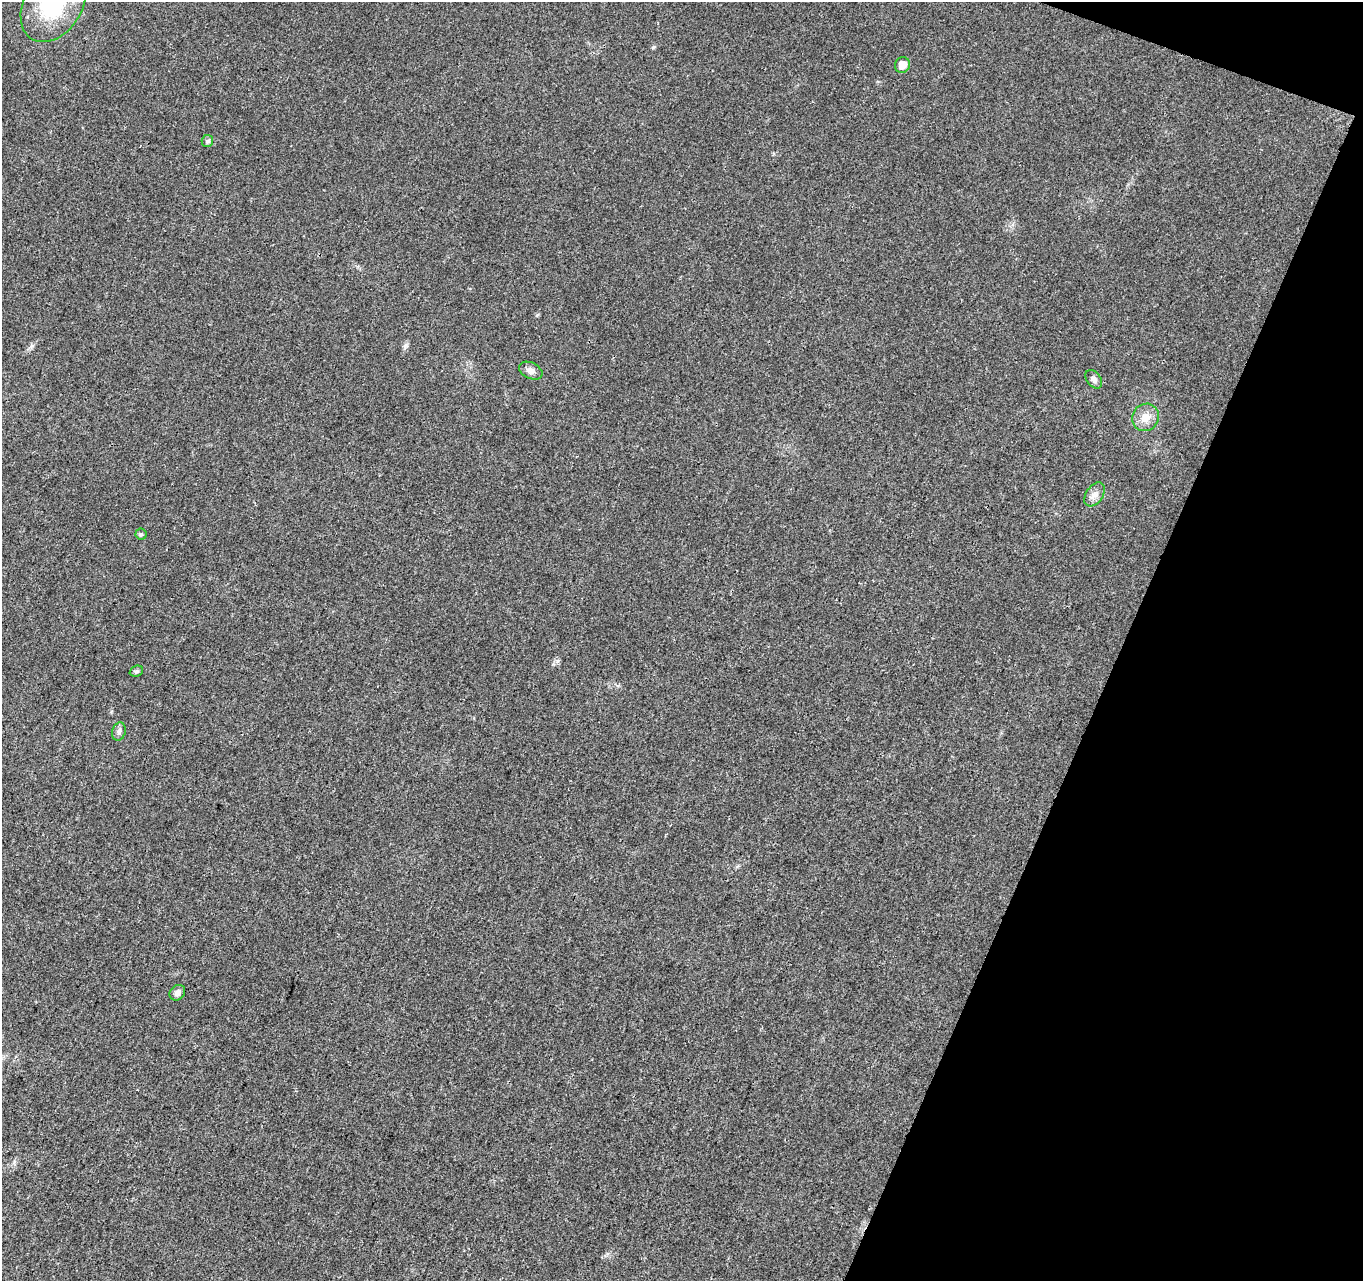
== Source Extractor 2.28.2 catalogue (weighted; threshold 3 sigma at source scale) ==
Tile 8 of 4 x 4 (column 4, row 2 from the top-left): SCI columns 4158-5518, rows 2890-4168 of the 5588 x 5718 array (HDU 1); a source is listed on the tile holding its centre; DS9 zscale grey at full resolution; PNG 1365 x 1283 px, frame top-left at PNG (2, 2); each listed source drawn as its Kron ellipse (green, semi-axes under 4 px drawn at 4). Shown black and unused: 19% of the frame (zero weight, under 3 of 4 exposures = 6% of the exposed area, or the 3 px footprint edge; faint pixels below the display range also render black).
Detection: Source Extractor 2.28.2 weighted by HDU 2 'WHT'; one run over the whole footprint, this tile lists its part. Background 0.0208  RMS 0.0037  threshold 0.0165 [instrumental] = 3 sigma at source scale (4.5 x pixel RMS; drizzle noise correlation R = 1.50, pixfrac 1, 0.0396/0.0396 arcsec/px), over >= 5 px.
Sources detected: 11; all 11 listed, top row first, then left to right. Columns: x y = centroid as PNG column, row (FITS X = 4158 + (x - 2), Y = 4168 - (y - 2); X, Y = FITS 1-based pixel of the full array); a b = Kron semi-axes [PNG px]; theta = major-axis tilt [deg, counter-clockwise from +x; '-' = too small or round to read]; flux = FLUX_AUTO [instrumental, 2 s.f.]
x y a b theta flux
53 3 42 29 60 33
902 65 8 7 - 3.8
207 141 6 5 - 0.7
531 371 12 8 -26 1.9
1094 379 10 7 -52 1.3
1146 417 14 13 - 4.3
1095 494 13 8 56 2.2
141 534 5 5 - 0.65
136 671 7 5 21 0.65
119 732 9 6 75 1.3
177 993 9 7 45 1.6
Isophote crosses this tile's border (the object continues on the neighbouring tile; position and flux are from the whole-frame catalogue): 1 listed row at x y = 53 3
Unlisted compact peaks at least as high as the median listed source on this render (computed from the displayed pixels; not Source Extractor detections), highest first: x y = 32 346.